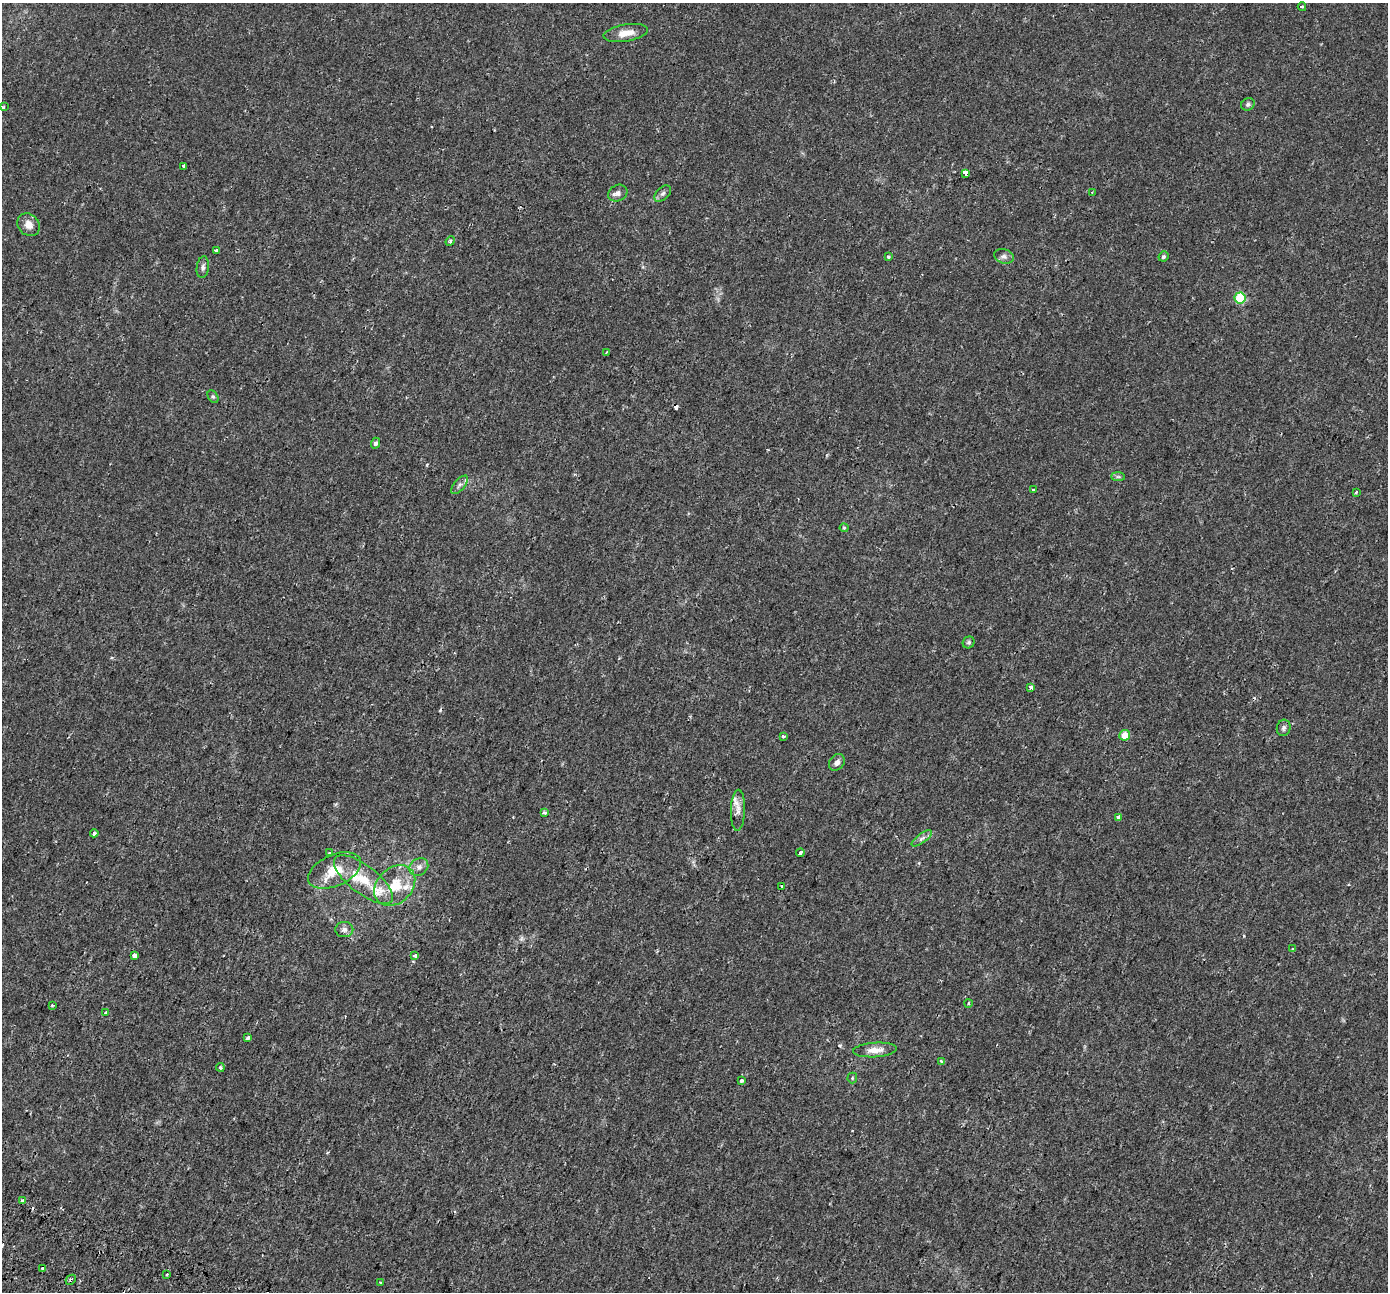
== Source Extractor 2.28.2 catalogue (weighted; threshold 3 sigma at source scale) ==
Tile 7 of 4 x 4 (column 3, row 2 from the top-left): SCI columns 2838-4223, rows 2886-4175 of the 5688 x 5824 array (HDU 1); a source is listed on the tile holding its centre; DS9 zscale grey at full resolution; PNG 1390 x 1294 px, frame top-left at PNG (2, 3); each listed source drawn as its Kron ellipse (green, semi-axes under 4 px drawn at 4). Shown black and unused: <1% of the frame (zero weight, under 2 of 3 exposures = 5% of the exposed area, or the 3 px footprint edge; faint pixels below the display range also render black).
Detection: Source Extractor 2.28.2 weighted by HDU 2 'WHT'; one run over the whole footprint, this tile lists its part. Background 0.00701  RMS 0.0027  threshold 0.012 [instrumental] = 3 sigma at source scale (4.5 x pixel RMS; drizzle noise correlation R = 1.50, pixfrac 1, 0.0396/0.0396 arcsec/px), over >= 5 px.
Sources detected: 75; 8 cosmic-ray / hot-pixel residue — neither listed nor drawn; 6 inside a brighter listed object's ellipse — not listed separately; the other 61 listed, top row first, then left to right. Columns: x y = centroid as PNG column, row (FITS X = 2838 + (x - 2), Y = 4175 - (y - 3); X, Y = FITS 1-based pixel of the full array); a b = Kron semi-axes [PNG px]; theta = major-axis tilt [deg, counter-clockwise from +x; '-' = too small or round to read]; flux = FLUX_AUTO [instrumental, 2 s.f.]
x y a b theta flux
1302 7 4 3 - 1.1
626 33 22 8 9 3.1
1248 104 7 6 - 0.58
3 107 3 3 - 0.47
183 166 3 2 - 0.35
966 173 4 3 - 45
1092 192 3 3 - 0.19
618 193 10 8 27 1.1
663 194 10 6 45 0.79
29 225 12 10 -45 2.1
450 241 5 4 - 0.39
216 251 3 3 - 1.4
1004 256 10 7 -17 0.96
1163 256 5 4 - 0.52
888 257 3 3 - 1.1
203 267 11 6 82 0.82
1240 298 5 5 - 15
606 352 4 3 - 0.35
213 397 7 5 -62 0.48
375 443 5 4 - 0.56
1118 477 7 4 0 0.45
460 485 11 5 49 0.77
1033 490 3 3 - 1.2
1356 492 4 3 - 0.36
844 528 4 4 - 0.28
969 642 6 5 - 0.47
1031 687 4 3 - 1.8
1284 728 8 6 73 0.74
1125 735 5 5 - 3.3
783 736 3 3 - 0.43
837 762 9 7 51 1.2
738 810 20 7 88 1.8
544 813 4 4 - 0.73
1119 817 4 3 - 3.1
94 833 4 3 - 0.59
922 838 12 4 36 0.85
329 853 3 3 - 0.28
800 853 4 4 - 2.3
419 867 10 8 39 1.3
335 870 28 15 24 6.1
363 879 35 14 -37 8
395 886 23 17 45 7.6
782 886 3 3 - 0.6
344 929 9 7 0 1.1
1293 949 4 3 - 0.38
135 956 4 4 - 2.5
415 956 3 3 - 1.2
968 1003 4 3 - 0.24
52 1005 3 3 - 0.49
105 1013 3 3 - 1.5
248 1037 4 3 - 1.1
875 1050 22 7 4 2.6
942 1061 4 3 - 0.68
220 1067 4 4 - 0.45
852 1078 5 5 - 0.3
741 1081 4 3 - 1.1
23 1201 4 3 - 3.1
42 1269 3 3 - 3.8
167 1275 3 3 - 0.68
71 1280 5 3 - 0.34
380 1282 3 3 - 0.4
Overlapping masked pixels (flux is a lower limit): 2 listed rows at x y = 42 1269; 71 1280
Isophote crosses this tile's border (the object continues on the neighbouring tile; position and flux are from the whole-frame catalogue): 1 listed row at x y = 3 107